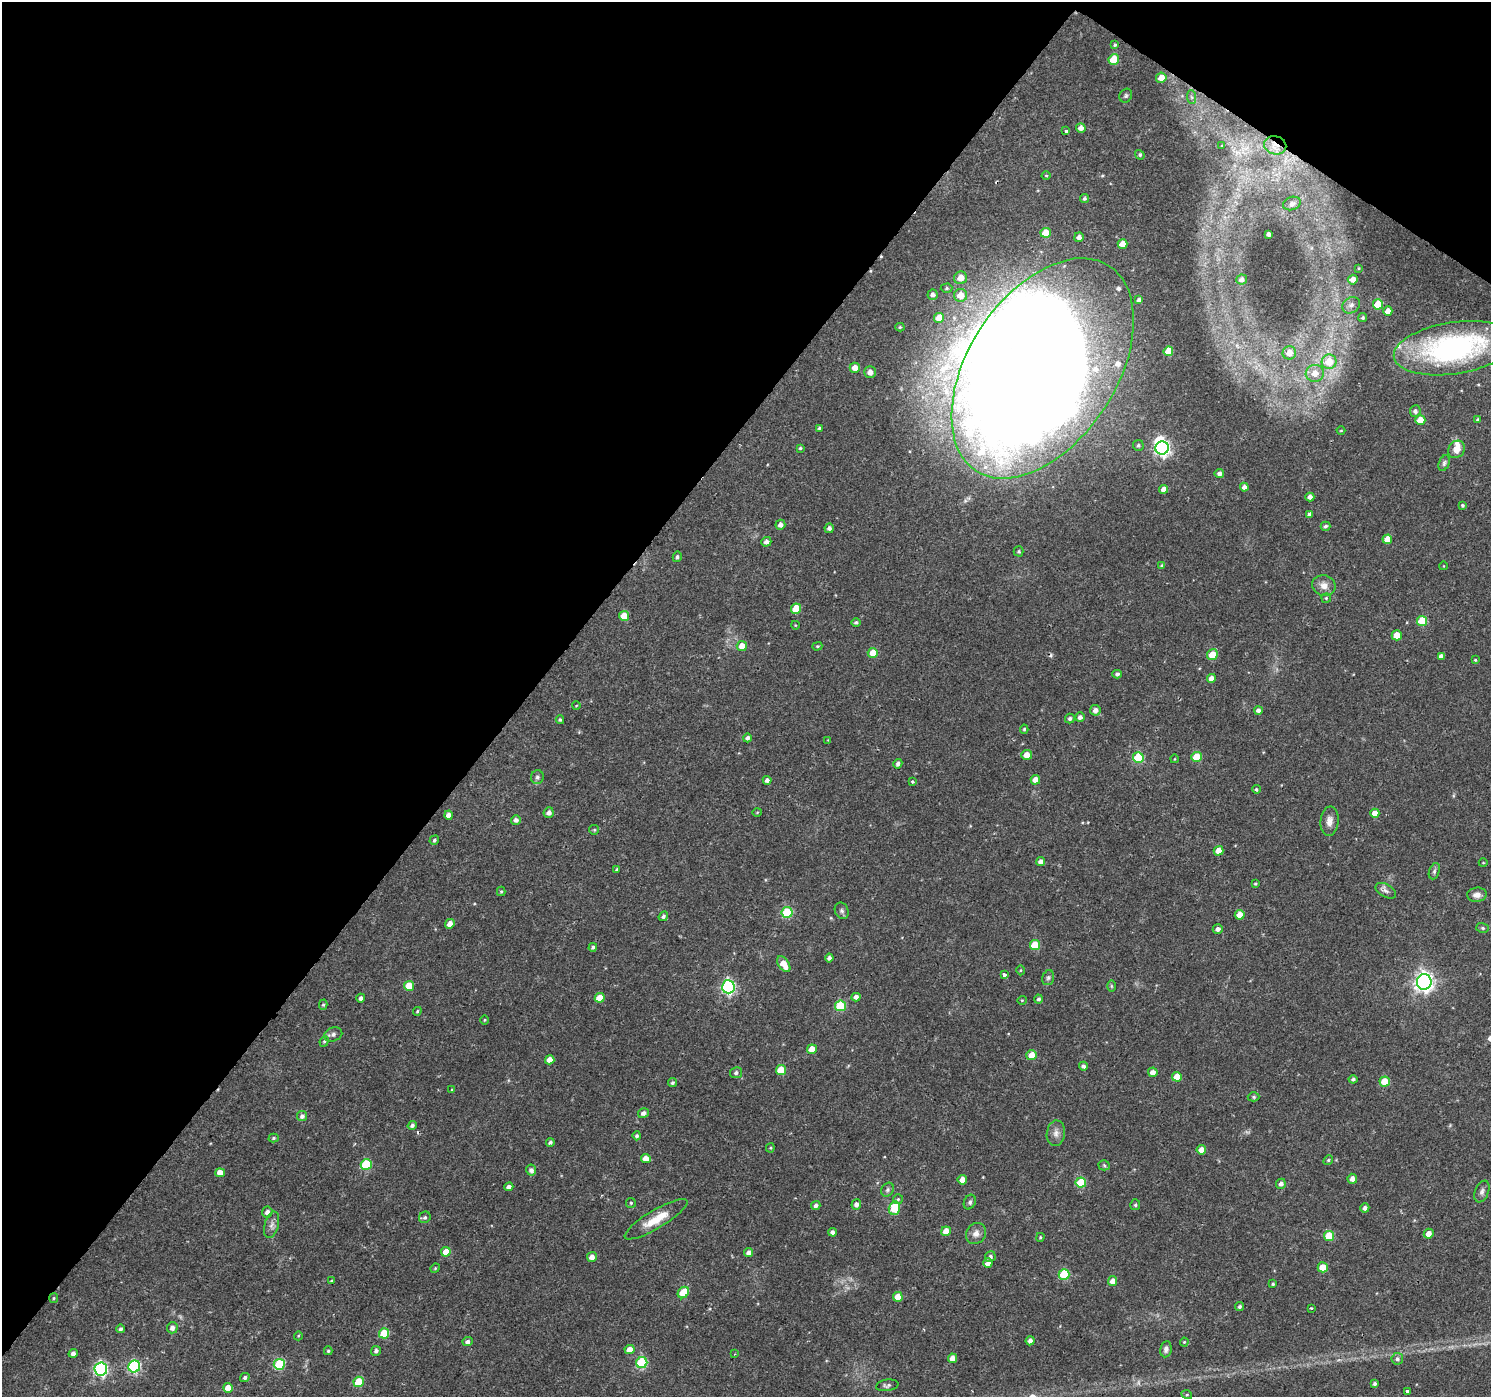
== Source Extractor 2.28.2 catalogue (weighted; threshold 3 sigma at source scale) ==
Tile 2 of 4 x 4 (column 2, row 1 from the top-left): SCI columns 1489-2977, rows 4365-5759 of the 5961 x 6007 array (HDU 1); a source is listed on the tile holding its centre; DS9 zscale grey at full resolution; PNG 1493 x 1399 px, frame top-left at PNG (2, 2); each listed source drawn as its Kron ellipse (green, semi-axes under 4 px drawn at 4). Shown black and unused: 38% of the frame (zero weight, under 2 of 3 exposures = <1% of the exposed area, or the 3 px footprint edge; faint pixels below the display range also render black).
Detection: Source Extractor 2.28.2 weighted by HDU 2 'WHT'; one run over the whole footprint, this tile lists its part. Background 0.0257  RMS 0.0035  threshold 0.0158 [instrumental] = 3 sigma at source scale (4.5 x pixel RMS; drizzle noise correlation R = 1.50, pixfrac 1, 0.0396/0.0396 arcsec/px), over >= 5 px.
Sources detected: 255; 2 too faint to see at this stretch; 5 inside a brighter object's white glare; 4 cosmic-ray / hot-pixel residue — neither listed nor drawn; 4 inside a brighter listed object's ellipse — not listed separately; the other 240 listed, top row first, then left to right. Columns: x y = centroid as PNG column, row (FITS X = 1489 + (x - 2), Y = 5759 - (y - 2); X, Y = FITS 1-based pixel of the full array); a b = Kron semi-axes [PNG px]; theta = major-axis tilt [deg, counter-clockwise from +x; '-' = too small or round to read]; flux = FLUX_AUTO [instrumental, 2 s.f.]
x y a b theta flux
1115 45 4 3 - 0.46
1114 60 5 5 - 11
1161 78 5 5 - 4.2
1126 96 7 6 - 0.72
1192 97 7 4 -88 0.76
1081 128 5 4 - 1.9
1066 131 3 3 - 0.84
1275 145 11 9 -12 3.2
1222 146 3 2 - 0.35
1140 155 5 4 - 0.6
1046 176 4 3 - 0.33
1084 199 5 4 - 0.7
1292 203 9 6 19 1.3
1046 233 5 5 - 6.3
1269 234 4 3 - 1.1
1079 237 5 5 - 1.6
1123 244 5 4 - 3.8
1358 268 4 3 - 0.24
961 278 6 6 - 4.7
1242 279 5 5 - 1.3
1353 280 5 5 - 2.3
947 288 6 4 2 0.55
933 295 5 5 - 1.3
960 295 6 6 - 4.9
1139 300 4 4 - 0.98
1378 304 5 5 - 9.5
1351 305 9 7 36 1.6
1388 311 5 4 - 3
939 318 5 5 - 4.2
1363 318 4 4 - 0.59
900 327 4 4 - 0.49
1454 348 61 26 9 83
1168 351 5 5 - 6.3
1289 353 7 6 - 3.9
1329 362 7 7 - 7.3
855 368 5 5 - 3.6
1043 368 122 74 57 1000
870 372 6 5 - 2.4
1315 373 9 8 - 3.8
1415 411 6 5 - 1.1
1420 420 5 5 - 4
1477 420 4 4 - 0.47
819 428 3 3 - 0.51
1341 431 4 3 - 0.28
1138 445 5 5 - 0.67
800 448 4 4 - 0.45
1162 448 7 6 - 97
1456 449 9 8 - 3
1444 463 8 5 68 0.82
1219 474 5 4 - 1.3
1244 487 4 4 - 1.4
1164 489 4 4 - 2.5
1310 497 4 4 - 1.6
1462 505 4 3 - 0.52
1310 514 4 4 - 1.2
780 525 5 5 - 1.6
1325 526 5 4 - 0.74
829 528 4 4 - 1.1
1387 539 5 4 - 5
766 542 5 4 - 1.5
1019 551 5 5 - 0.52
677 557 5 4 - 0.69
1162 565 4 4 - 0.49
1443 566 4 3 - 0.23
1324 586 12 10 -14 2.8
1326 598 5 5 - 0.44
796 609 5 5 - 8.9
624 616 5 5 - 6.9
1422 621 5 5 - 10
856 622 5 4 - 0.7
795 625 4 3 - 0.26
1397 635 5 5 - 5
742 646 5 5 - 3.5
817 646 5 4 - 0.4
873 653 5 5 - 5.3
1212 655 6 5 - 7.5
1441 656 4 4 - 1.4
1475 660 4 3 - 0.32
1117 674 5 4 - 0.89
1211 678 4 4 - 2.2
576 706 4 3 - 0.26
1095 710 5 5 - 1.6
1258 710 4 4 - 1.2
1080 717 5 4 - 1.3
1070 718 5 4 - 0.83
560 720 4 3 - 0.53
1024 729 4 4 - 0.44
747 738 4 4 - 0.97
828 740 3 3 - 0.24
1027 755 5 5 - 3.4
1196 757 5 5 - 9.6
1138 758 5 5 - 18
1174 759 4 3 - 0.23
898 764 5 4 - 1.1
537 777 7 6 - 0.91
767 780 4 4 - 1.3
1035 780 5 4 - 3.4
912 782 3 3 - 0.6
1256 789 4 4 - 0.56
757 812 4 3 - 0.27
549 813 5 5 - 1.6
1375 813 4 4 - 3.2
448 815 4 4 - 2.1
516 820 5 4 - 1.2
1329 821 15 9 86 2.4
594 830 5 5 - 0.45
434 840 5 4 - 0.62
1218 851 5 4 - 4.2
1041 861 4 4 - 1.8
1483 863 4 3 - 0.24
617 870 4 3 - 0.58
1434 871 8 5 70 0.81
1255 884 3 3 - 0.39
501 891 4 4 - 0.43
1386 891 11 6 -30 1.4
1477 895 10 7 7 2
842 911 8 6 -65 0.98
787 912 5 5 - 21
1240 915 5 4 - 4.9
663 916 5 4 - 0.86
450 924 5 4 - 2.9
1483 928 6 5 - 0.63
1218 929 5 4 - 1.4
1035 945 5 5 - 11
593 947 4 4 - 0.7
829 958 4 4 - 0.96
784 964 9 5 -56 5.1
1020 970 5 3 - 0.33
1004 975 3 3 - 2
1048 978 8 5 74 0.84
1424 982 8 7 - 170
409 986 5 5 - 7.3
1111 986 6 4 -89 0.47
728 987 6 6 - 66
856 997 4 4 - 1.7
361 998 4 4 - 1.1
600 998 5 4 - 5
1039 999 4 4 - 0.72
1022 1000 4 4 - 0.34
323 1005 5 4 - 0.48
840 1006 5 5 - 18
417 1011 4 3 - 0.41
485 1020 4 3 - 0.31
333 1034 9 7 21 1.1
324 1041 5 4 - 0.5
812 1049 5 4 - 4.9
1032 1055 5 5 - 5.3
550 1060 4 4 - 3.1
1083 1066 4 4 - 1
781 1070 5 5 - 8.3
1153 1072 5 4 - 2.1
736 1073 6 5 - 0.84
1177 1077 5 5 - 5.6
1353 1079 4 4 - 0.71
1385 1082 5 5 - 8.9
672 1083 5 4 - 0.68
452 1090 4 4 - 0.3
1254 1097 6 4 -1 0.59
643 1113 6 5 - 1.3
302 1116 5 5 - 1.1
412 1125 4 4 - 0.85
1056 1133 13 9 82 2
637 1136 4 4 - 0.67
274 1138 5 4 - 0.53
550 1142 4 4 - 0.73
770 1148 4 4 - 0.38
1201 1150 4 4 - 3.4
646 1158 5 4 - 3.2
1328 1160 5 4 - 0.5
366 1164 5 5 - 17
1104 1165 5 5 - 0.52
531 1170 5 5 - 1.5
220 1173 5 4 - 3.4
1352 1179 5 4 - 1.8
962 1180 5 4 - 3.2
1081 1183 5 5 - 15
1281 1184 5 5 - 1.2
509 1187 4 4 - 1.6
888 1190 7 6 - 0.9
1482 1192 11 6 68 1.3
898 1199 5 5 - 0.49
970 1202 8 5 64 0.81
631 1203 5 5 - 0.52
856 1204 5 5 - 1.4
816 1205 5 4 - 0.9
1135 1205 5 5 - 0.57
894 1208 7 5 74 9
1365 1208 4 4 - 1.2
267 1212 5 5 - 1.5
425 1217 6 5 - 0.66
656 1219 36 9 31 7.8
272 1225 13 7 76 1.8
946 1231 5 4 - 3.9
832 1232 4 4 - 1.3
976 1233 11 9 55 2.1
1429 1234 5 5 - 2.3
1329 1236 5 5 - 9.1
1040 1237 4 3 - 0.39
446 1252 5 4 - 4.6
749 1253 4 4 - 1.6
592 1257 5 5 - 2.3
990 1257 5 5 - 1
988 1263 4 4 - 2
1323 1267 5 5 - 6.1
435 1268 5 4 - 0.36
1064 1274 5 5 - 16
331 1281 3 2 - 0.33
1113 1281 5 4 - 2.4
1273 1284 3 3 - 0.42
683 1292 6 5 - 9.9
898 1297 5 5 - 6.2
54 1298 5 4 - 0.42
1240 1307 4 4 - 0.68
1311 1308 3 3 - 1.3
172 1328 6 5 - 1.7
121 1329 4 4 - 0.78
384 1333 5 5 - 13
298 1336 4 3 - 0.32
1030 1341 5 4 - 1.4
468 1342 5 4 - 1.2
1184 1342 4 4 - 0.36
630 1349 5 4 - 3.7
1166 1349 8 6 82 1.2
328 1351 4 3 - 0.47
376 1351 5 4 - 1
73 1353 4 4 - 1.3
735 1354 4 2 - 0.29
952 1358 4 4 - 2.7
1397 1359 6 5 - 0.9
642 1363 5 5 - 29
279 1364 5 5 - 24
134 1366 6 6 - 38
101 1369 6 6 - 69
245 1378 5 4 - 0.83
359 1382 5 5 - 11
1375 1384 4 3 - 0.81
887 1385 11 5 8 0.91
228 1388 5 5 - 4.7
1407 1392 3 3 - 1.9
1187 1395 5 3 - 0.34
Overlapping masked pixels (flux is a lower limit): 2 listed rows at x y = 1275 145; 1043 368